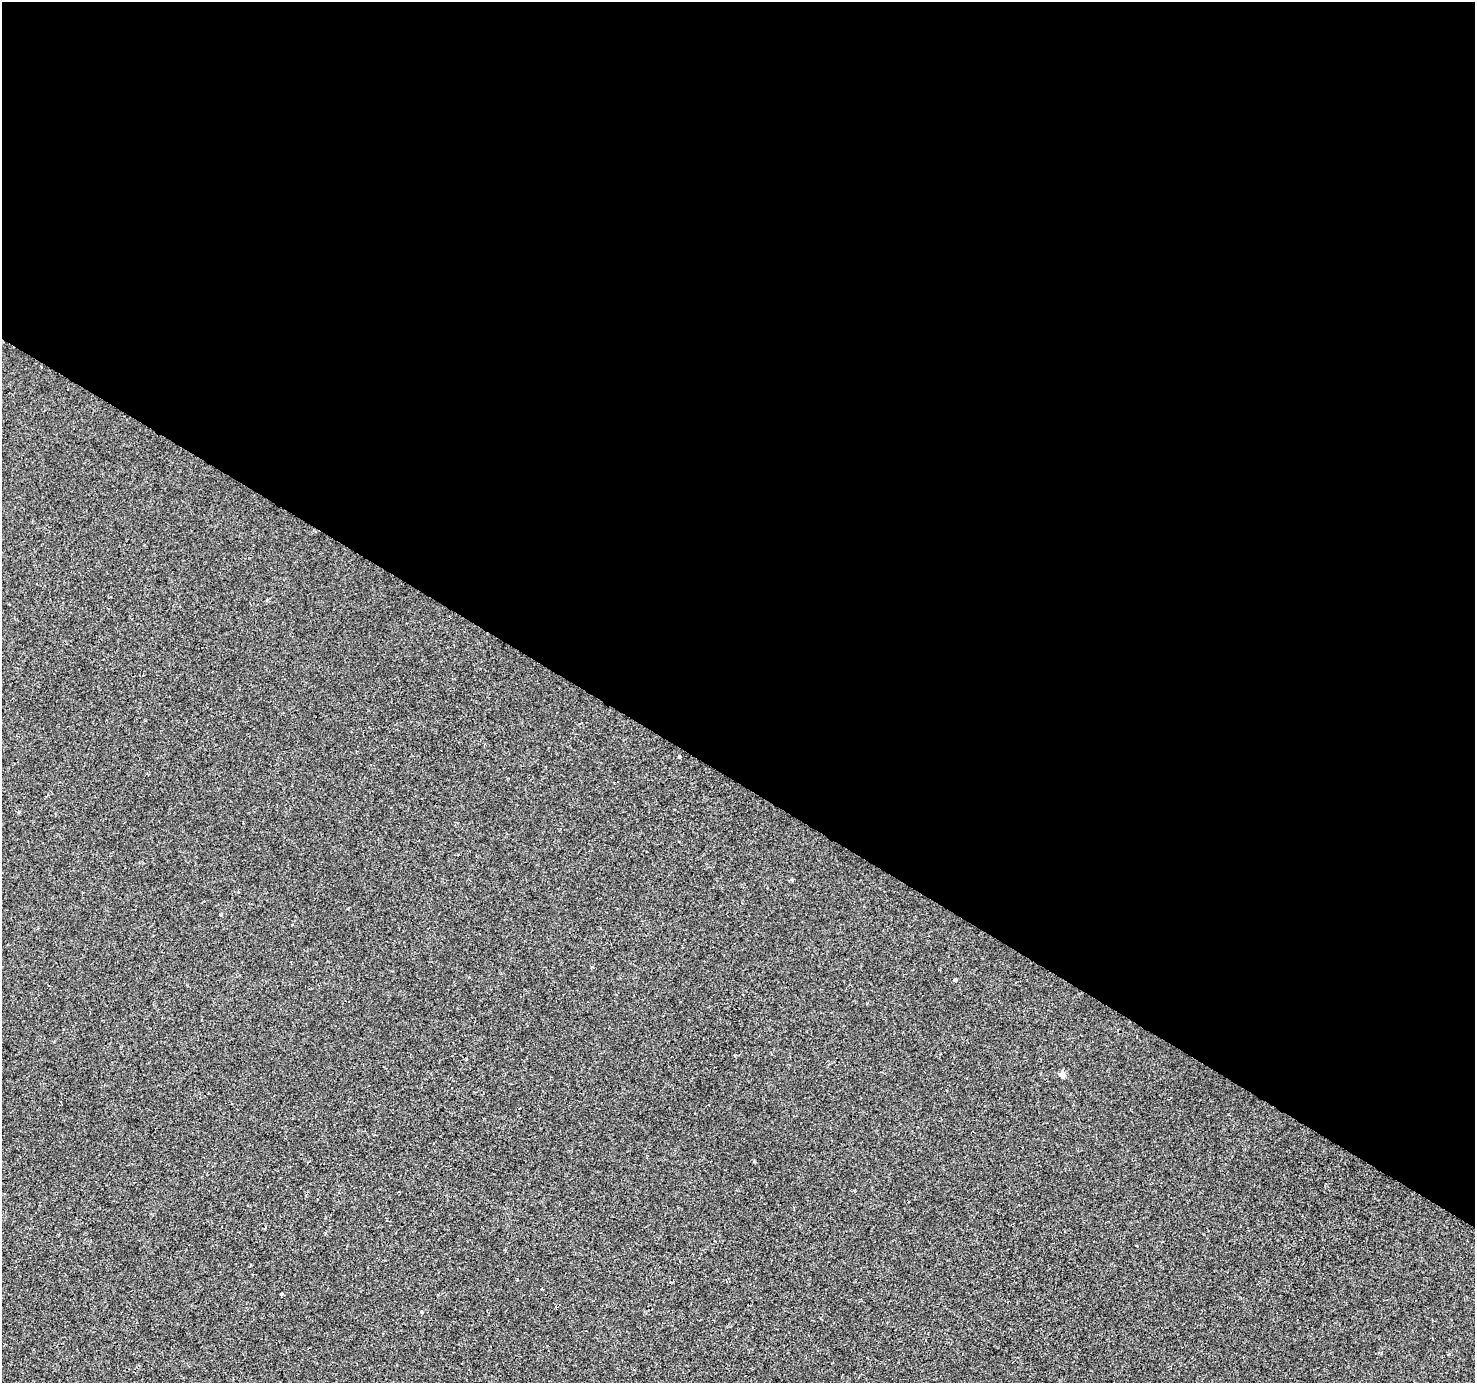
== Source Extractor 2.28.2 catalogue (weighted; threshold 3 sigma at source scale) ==
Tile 3 of 4 x 4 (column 3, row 1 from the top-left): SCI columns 2949-4421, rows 4331-5711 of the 5901 x 5965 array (HDU 1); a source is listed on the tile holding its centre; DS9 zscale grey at full resolution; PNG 1477 x 1385 px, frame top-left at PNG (2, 2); no overlay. Shown black and unused: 57% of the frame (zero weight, under 2 of 3 exposures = <1% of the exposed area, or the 3 px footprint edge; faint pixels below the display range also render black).
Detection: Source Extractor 2.28.2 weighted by HDU 2 'WHT'; one run over the whole footprint, this tile lists its part. Background 0.00173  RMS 0.0043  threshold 0.0194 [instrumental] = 3 sigma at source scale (4.5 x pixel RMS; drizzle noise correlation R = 1.50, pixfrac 1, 0.0396/0.0396 arcsec/px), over >= 5 px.
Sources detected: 8; all 8 listed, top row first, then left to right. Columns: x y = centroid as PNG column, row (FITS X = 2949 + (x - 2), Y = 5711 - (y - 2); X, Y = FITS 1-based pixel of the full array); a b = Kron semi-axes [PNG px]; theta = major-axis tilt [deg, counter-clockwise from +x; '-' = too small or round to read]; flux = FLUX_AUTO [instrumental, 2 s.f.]
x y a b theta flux
267 600 4 3 - 0.63
679 757 3 3 - 1.1
221 915 4 3 - 0.43
955 980 3 3 - 2.2
1062 1074 5 4 - 3.7
250 1265 4 3 - 0.33
281 1294 3 3 - 0.52
422 1312 4 4 - 0.73